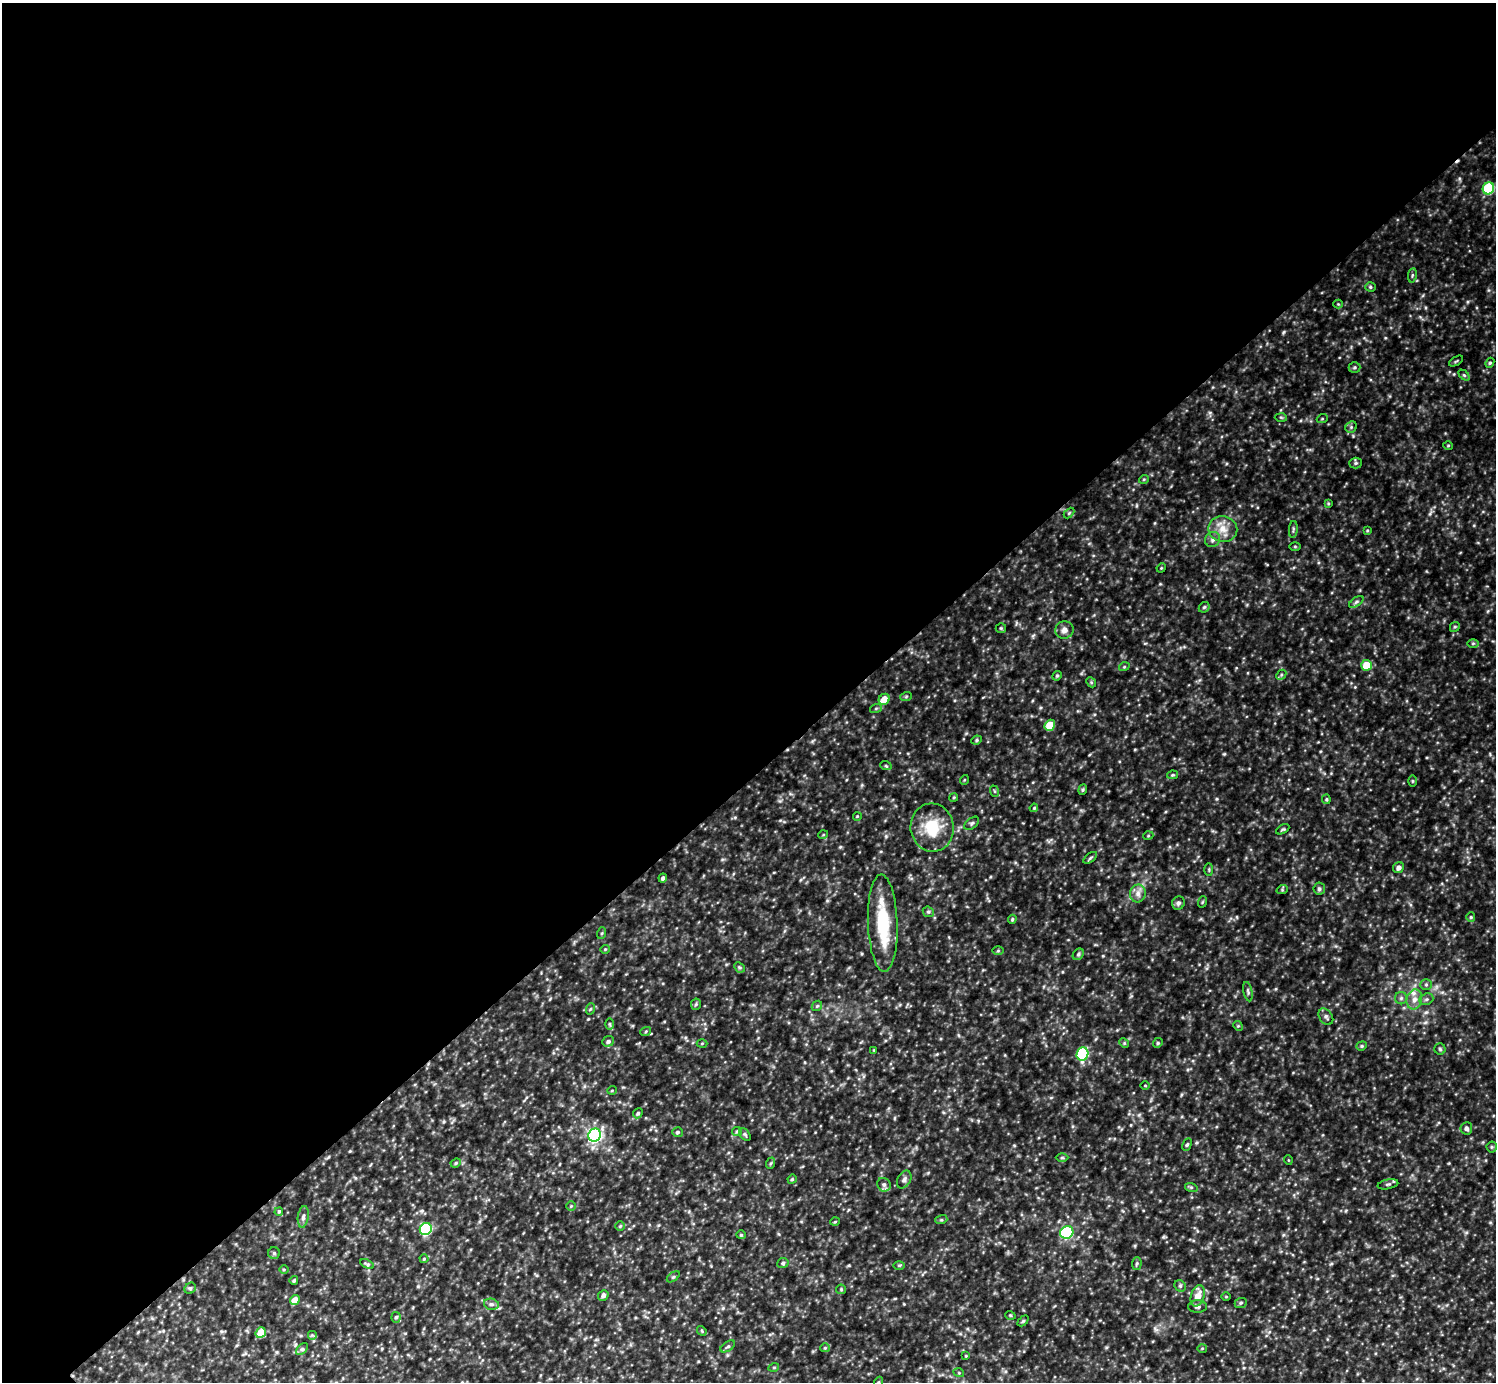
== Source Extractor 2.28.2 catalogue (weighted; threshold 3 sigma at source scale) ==
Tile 2 of 4 x 4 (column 2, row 1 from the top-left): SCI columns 1497-2990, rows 4441-5820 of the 5979 x 5978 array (HDU 1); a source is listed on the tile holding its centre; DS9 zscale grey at full resolution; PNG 1498 x 1384 px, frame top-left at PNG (2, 3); each listed source drawn as its Kron ellipse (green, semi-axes under 4 px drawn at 4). Shown black and unused: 56% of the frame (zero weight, under 3 of 5 exposures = <1% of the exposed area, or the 3 px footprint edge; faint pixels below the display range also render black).
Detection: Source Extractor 2.28.2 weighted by HDU 2 'WHT'; one run over the whole footprint, this tile lists its part. Background 0.303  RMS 0.026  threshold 0.116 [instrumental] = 3 sigma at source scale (4.5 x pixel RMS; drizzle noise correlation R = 1.50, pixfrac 1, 0.05/0.05 arcsec/px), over >= 5 px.
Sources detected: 154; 1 cosmic-ray / hot-pixel residue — neither listed nor drawn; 1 inside a brighter listed object's ellipse — not listed separately; the other 152 listed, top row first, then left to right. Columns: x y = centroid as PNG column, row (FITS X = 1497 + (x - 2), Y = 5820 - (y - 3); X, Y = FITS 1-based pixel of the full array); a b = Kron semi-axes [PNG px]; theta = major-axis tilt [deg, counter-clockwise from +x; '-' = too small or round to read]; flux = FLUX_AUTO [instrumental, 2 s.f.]
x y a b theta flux
1488 188 6 5 - 170
1412 275 7 3 82 3.6
1370 287 5 4 - 3.9
1338 304 4 4 - 2.6
1456 361 8 3 32 3
1490 363 5 4 - 4
1354 367 6 5 - 4.8
1464 375 6 4 -44 4
1281 417 6 4 -2 3.4
1322 419 5 3 - 2.7
1351 427 6 5 - 4.5
1448 445 5 3 - 2.5
1356 463 6 5 - 5
1144 479 5 3 - 2.5
1328 503 4 4 - 2.7
1069 513 6 4 45 3.6
1223 529 14 13 - 34
1293 529 8 3 85 4.2
1367 530 4 3 - 2.5
1212 539 8 7 - 9.4
1295 546 5 3 - 2.8
1161 568 5 4 - 2.4
1356 602 8 4 36 5.6
1204 607 6 4 44 4.1
1455 627 5 4 - 3.4
1001 628 5 5 - 3.2
1064 630 9 8 - 14
1473 643 6 4 1 3.4
1366 665 5 5 - 53
1124 667 5 3 - 2.8
1281 675 5 4 - 4.3
1057 676 5 4 - 3.3
1091 682 5 4 - 3.2
906 697 6 3 20 3
884 699 6 5 - 34
876 708 6 4 20 3.1
1050 725 5 5 - 69
976 740 5 4 - 3.9
886 766 6 3 -19 3.1
1172 775 5 4 - 3.3
964 780 5 3 - 2.1
1412 781 5 3 - 2.5
1083 790 5 4 - 3.7
994 791 6 3 -71 3
954 797 4 3 - 2.8
1326 799 5 4 - 3.4
1034 808 4 3 - 2.6
857 816 4 3 - 2.1
972 823 8 5 37 5.5
932 828 24 21 -83 96
1283 829 7 4 29 3.7
823 835 5 3 - 2.3
1148 836 5 3 - 2.4
1090 858 8 4 36 4.7
1398 868 6 5 - 12
1209 869 6 3 -90 2.9
663 878 4 3 - 5.9
1319 889 6 6 - 6
1282 890 6 3 18 3
1138 894 9 8 - 14
1202 902 6 3 71 2.6
1178 903 7 6 - 8.1
928 912 6 5 - 4.3
1471 917 5 4 - 3.3
1012 919 5 3 - 3.7
883 923 48 15 -88 140
602 933 6 4 71 3.4
605 949 4 4 - 2.6
998 951 6 4 1 3
1078 954 6 5 - 5.2
739 967 6 4 -45 4.2
1426 985 5 5 - 4.6
1248 992 10 4 -78 5.6
1401 998 6 6 - 5.9
1414 999 10 7 76 16
1426 999 7 5 21 5.7
696 1004 6 5 - 4
817 1006 6 4 43 3.9
590 1009 6 3 70 3.1
1326 1017 9 6 -55 7.8
610 1024 6 4 -89 3.4
1238 1026 5 4 - 3.2
646 1031 5 3 - 3
608 1041 6 5 - 6.8
702 1043 5 3 - 2.7
1124 1043 5 4 - 3.2
1158 1043 5 4 - 3.7
1362 1046 5 4 - 3.7
1440 1049 5 5 - 4.2
874 1050 3 3 - 2.2
1082 1054 7 6 - 220
1145 1085 4 3 - 2.1
612 1090 4 3 - 2.1
638 1113 5 4 - 5
1466 1128 6 6 - 8.9
737 1131 5 4 - 3.4
677 1132 5 5 - 5.2
745 1134 7 5 -49 4.6
595 1135 7 6 - 630
1187 1145 6 4 62 4.1
1492 1147 5 5 - 4.3
1062 1158 6 4 0 3.3
1288 1160 5 3 - 2
456 1163 5 4 - 3.8
771 1163 6 3 70 3.4
792 1179 5 4 - 3.2
904 1180 9 6 62 8.9
1388 1184 10 5 11 5.9
884 1185 7 6 - 7.2
1191 1187 6 4 -18 3.7
571 1206 4 4 - 3
279 1212 4 3 - 3.4
303 1217 11 5 82 9.1
941 1220 6 4 17 3.7
835 1222 5 3 - 2.3
620 1226 5 5 - 3.2
426 1229 6 5 - 270
1067 1232 7 6 - 260
741 1235 4 4 - 3.1
274 1253 6 6 - 4.6
424 1259 4 4 - 2.7
783 1263 5 5 - 4.3
1137 1263 6 5 - 4.4
367 1264 7 4 -29 4.4
899 1265 6 4 1 3.2
284 1269 5 3 - 2.7
673 1277 7 4 35 3.9
294 1280 4 3 - 3.8
1180 1286 6 5 - 4.9
190 1288 6 5 - 4.6
841 1289 5 5 - 3.3
603 1295 5 5 - 9.8
1198 1296 11 6 72 32
1226 1297 5 3 - 2.2
295 1300 5 4 - 30
1241 1303 6 5 - 4.3
491 1304 8 5 -13 6.9
1198 1307 9 6 -1 7.3
1010 1315 5 3 - 2.5
396 1317 5 4 - 4.5
1023 1321 6 4 45 3.4
702 1331 5 4 - 3
261 1333 6 5 - 47
312 1335 5 5 - 3.3
728 1346 8 4 34 4.7
825 1348 5 4 - 3
1202 1348 5 3 - 2.3
302 1349 7 4 44 4.9
966 1356 4 3 - 2.3
774 1367 5 3 - 2.4
959 1373 5 3 - 2.3
879 1382 5 3 - 2.8
Isophote crosses this tile's border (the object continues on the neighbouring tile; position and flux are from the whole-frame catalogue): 1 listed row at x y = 879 1382
Unlisted compact peaks at least as high as the median listed source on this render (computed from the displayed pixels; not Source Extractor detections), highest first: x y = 1284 332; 840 847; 886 836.